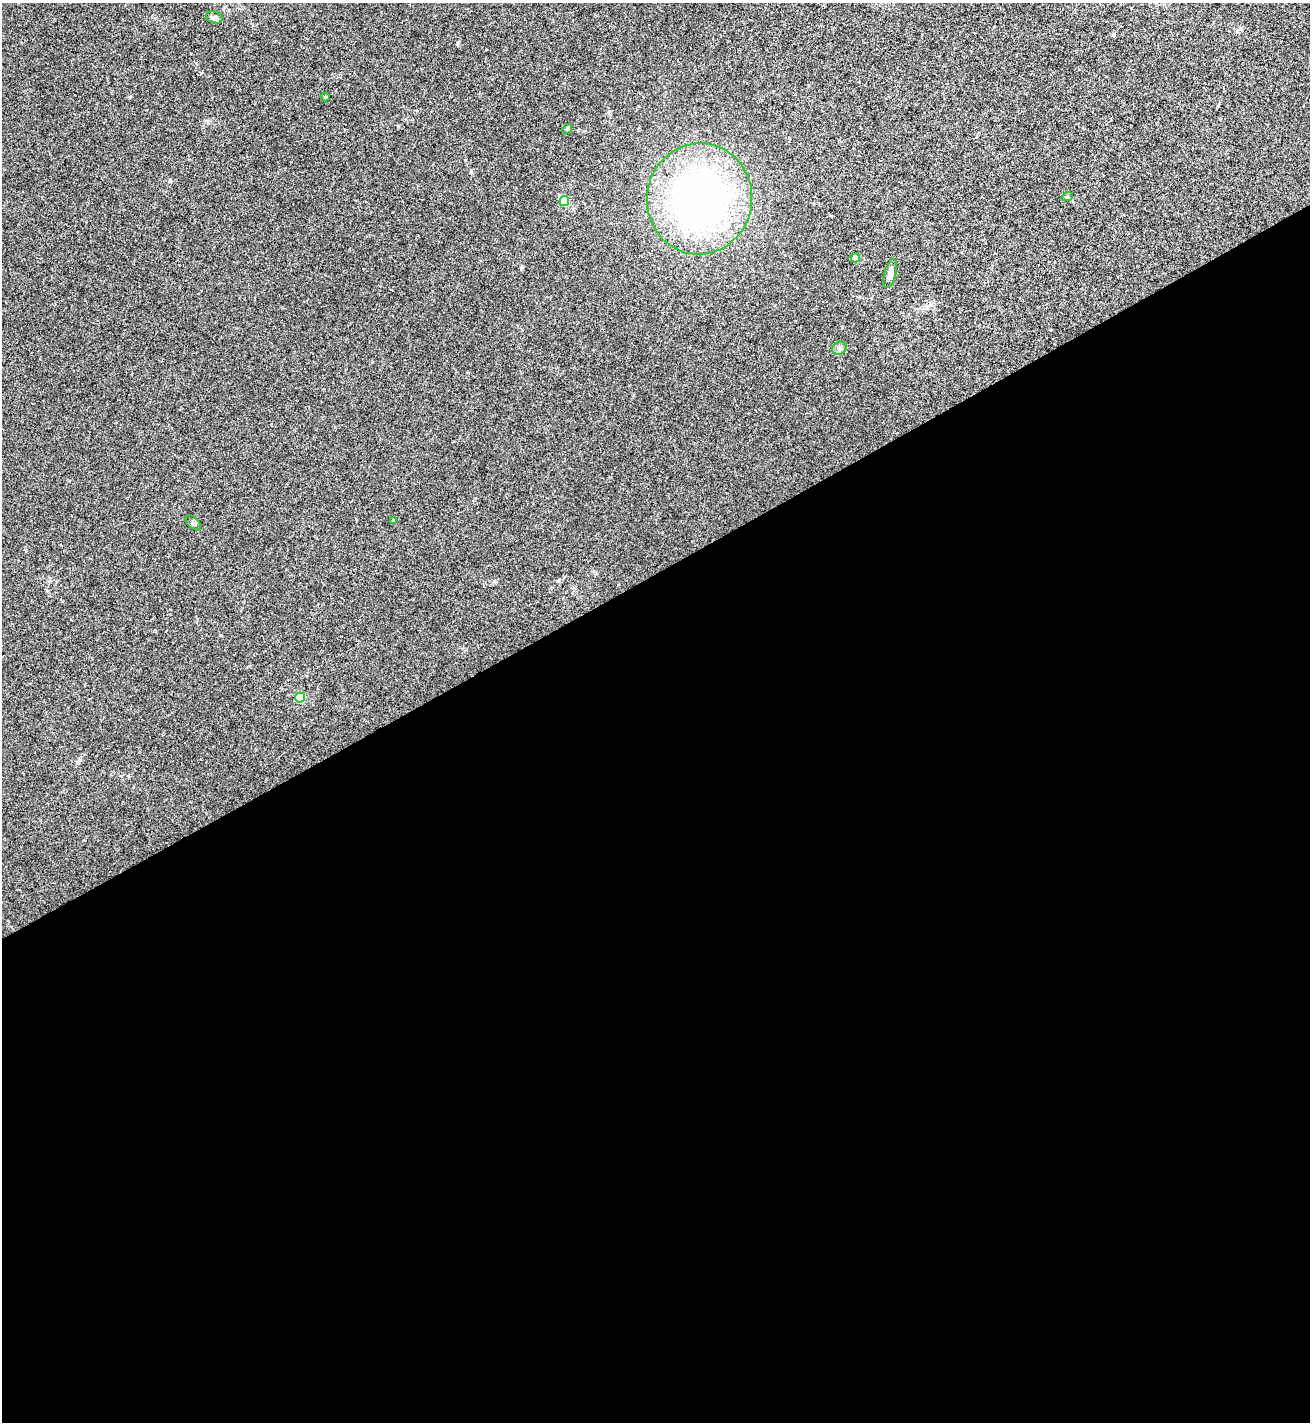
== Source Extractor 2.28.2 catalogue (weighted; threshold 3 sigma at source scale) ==
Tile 15 of 4 x 4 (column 3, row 4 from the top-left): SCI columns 2769-4076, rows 3-1422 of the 5671 x 5681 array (HDU 1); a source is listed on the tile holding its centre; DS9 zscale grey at full resolution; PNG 1312 x 1424 px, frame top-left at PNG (2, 3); each listed source drawn as its Kron ellipse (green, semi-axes under 4 px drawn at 4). Shown black and unused: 60% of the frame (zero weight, under 3 of 4 exposures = <1% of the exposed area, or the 3 px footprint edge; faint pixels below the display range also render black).
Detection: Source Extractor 2.28.2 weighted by HDU 2 'WHT'; one run over the whole footprint, this tile lists its part. Background 0.0189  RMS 0.005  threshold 0.0226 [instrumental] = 3 sigma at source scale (4.5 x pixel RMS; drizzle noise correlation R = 1.50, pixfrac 1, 0.05/0.05 arcsec/px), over >= 5 px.
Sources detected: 13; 1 inside a brighter object's white glare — neither listed nor drawn; the other 12 listed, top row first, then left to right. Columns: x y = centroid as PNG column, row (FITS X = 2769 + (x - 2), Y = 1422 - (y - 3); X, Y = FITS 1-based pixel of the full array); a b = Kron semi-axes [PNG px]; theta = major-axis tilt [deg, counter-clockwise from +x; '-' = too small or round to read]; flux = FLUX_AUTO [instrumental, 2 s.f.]
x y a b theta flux
214 18 8 6 -18 1.6
325 97 4 4 - 0.49
567 129 5 4 - 0.56
1067 197 5 3 - 0.51
699 199 55 52 82 180
564 201 5 4 - 12
855 258 4 4 - 3
890 273 15 6 75 2.4
840 348 7 6 - 1.3
394 520 4 3 - 0.51
193 523 9 5 -45 1.1
300 697 5 5 - 23
Unlisted compact peaks at least as high as the median listed source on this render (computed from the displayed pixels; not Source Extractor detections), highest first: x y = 458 42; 170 180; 1114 35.